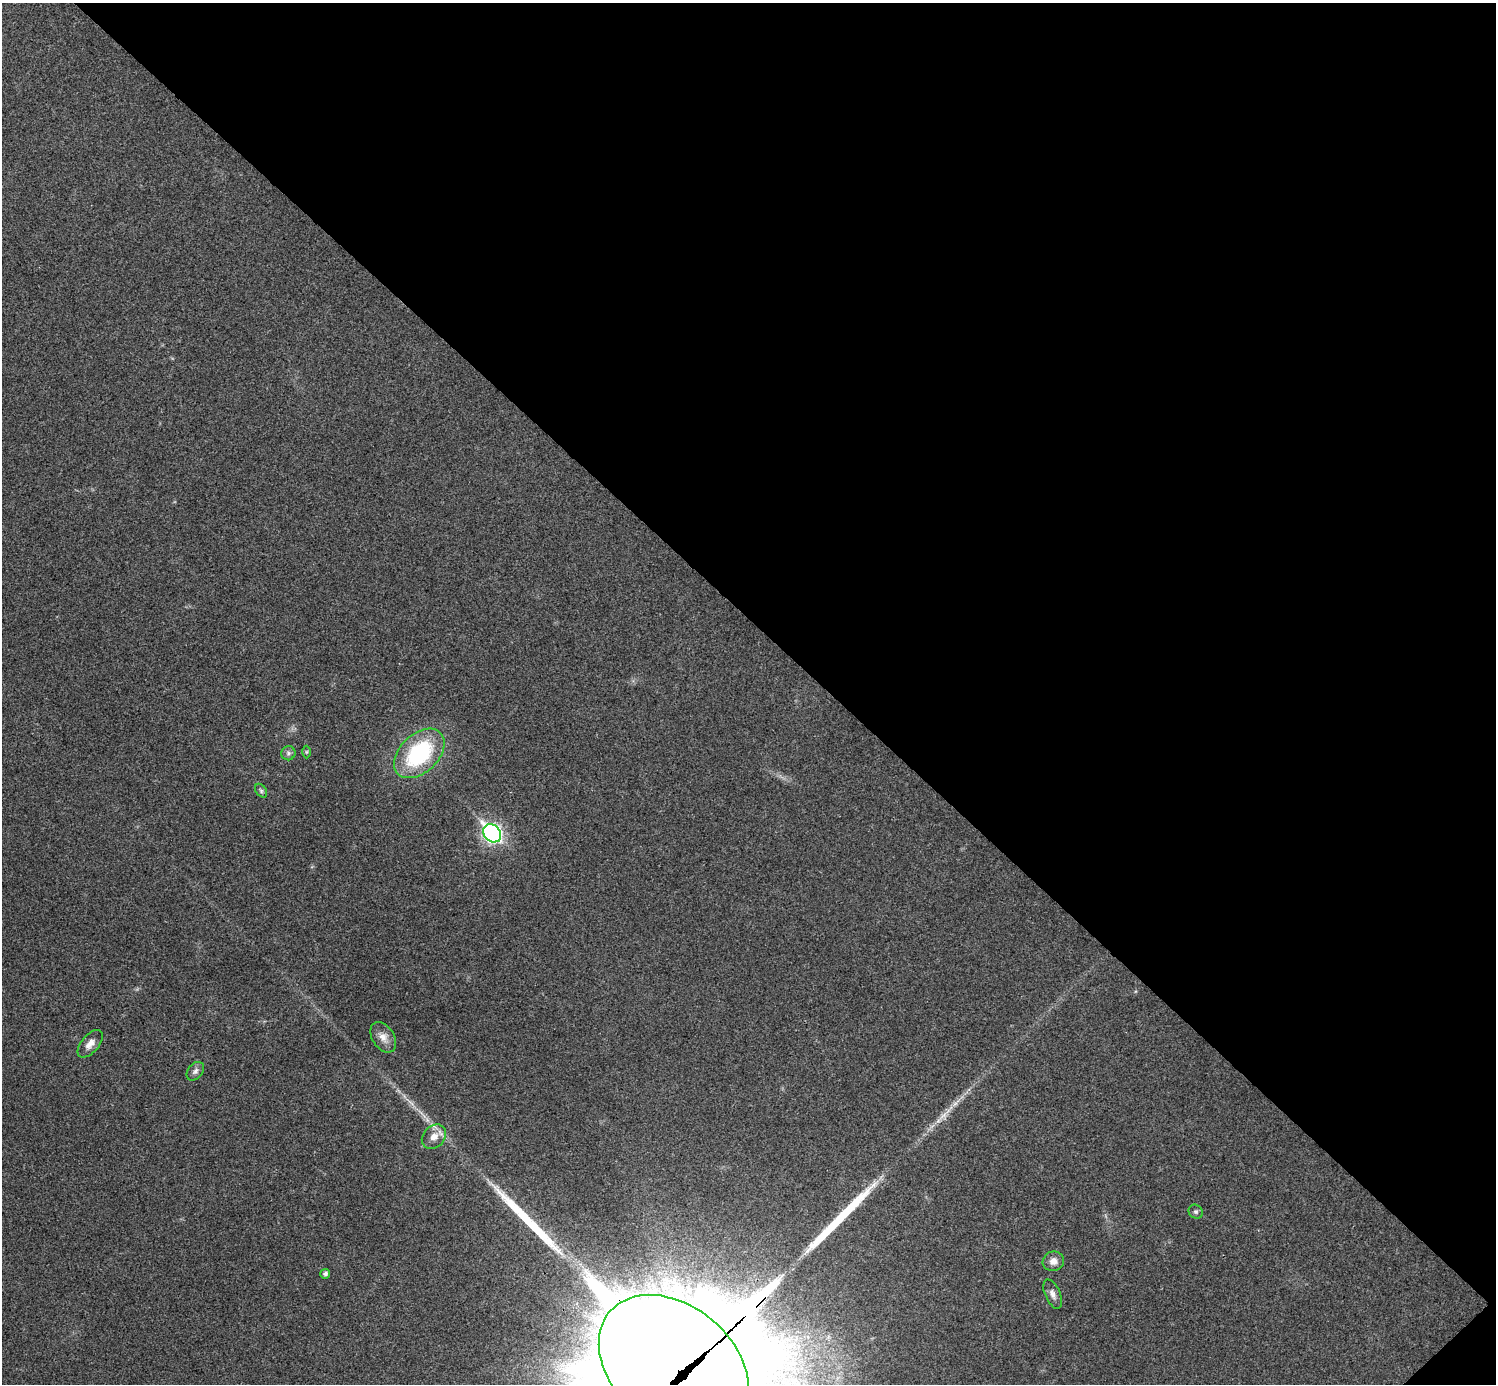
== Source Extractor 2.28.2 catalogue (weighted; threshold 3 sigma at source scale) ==
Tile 8 of 4 x 4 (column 4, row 2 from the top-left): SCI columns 4485-5978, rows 2922-4303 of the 5985 x 5985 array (HDU 1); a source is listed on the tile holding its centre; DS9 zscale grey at full resolution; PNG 1498 x 1386 px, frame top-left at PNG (2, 3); each listed source drawn as its Kron ellipse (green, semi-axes under 4 px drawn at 4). Shown black and unused: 45% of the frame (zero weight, under 3 of 4 exposures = <1% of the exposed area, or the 3 px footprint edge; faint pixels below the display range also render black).
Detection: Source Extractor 2.28.2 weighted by HDU 2 'WHT'; one run over the whole footprint, this tile lists its part. Background 0.022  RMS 0.0054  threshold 0.0242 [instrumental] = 3 sigma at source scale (4.5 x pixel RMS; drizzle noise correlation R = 1.50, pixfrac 1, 0.05/0.05 arcsec/px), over >= 5 px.
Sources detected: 21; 4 inside a brighter object's white glare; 3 long thin detections or spike segments (spike, bleed or trail) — neither listed nor drawn; the other 14 listed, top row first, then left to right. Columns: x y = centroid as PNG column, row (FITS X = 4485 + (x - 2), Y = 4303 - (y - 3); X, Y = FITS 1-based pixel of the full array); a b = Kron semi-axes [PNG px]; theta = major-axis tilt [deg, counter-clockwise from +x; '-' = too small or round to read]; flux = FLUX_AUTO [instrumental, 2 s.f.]
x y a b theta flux
306 752 6 4 89 0.71
288 753 7 7 - 1.4
419 753 29 19 44 53
261 791 8 5 -54 1.1
492 833 10 8 -46 190
383 1037 17 11 -58 4.9
90 1044 16 8 50 4
195 1071 10 7 51 2
434 1137 13 10 44 5.5
1196 1212 7 6 - 1.2
1053 1261 11 9 18 3.6
325 1274 5 4 - 1.6
1053 1294 16 7 -66 2.9
674 1366 84 60 -40 24000
Overlapping masked pixels (flux is a lower limit): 1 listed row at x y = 674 1366
Isophote crosses this tile's border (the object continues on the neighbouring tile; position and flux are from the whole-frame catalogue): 1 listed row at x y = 674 1366